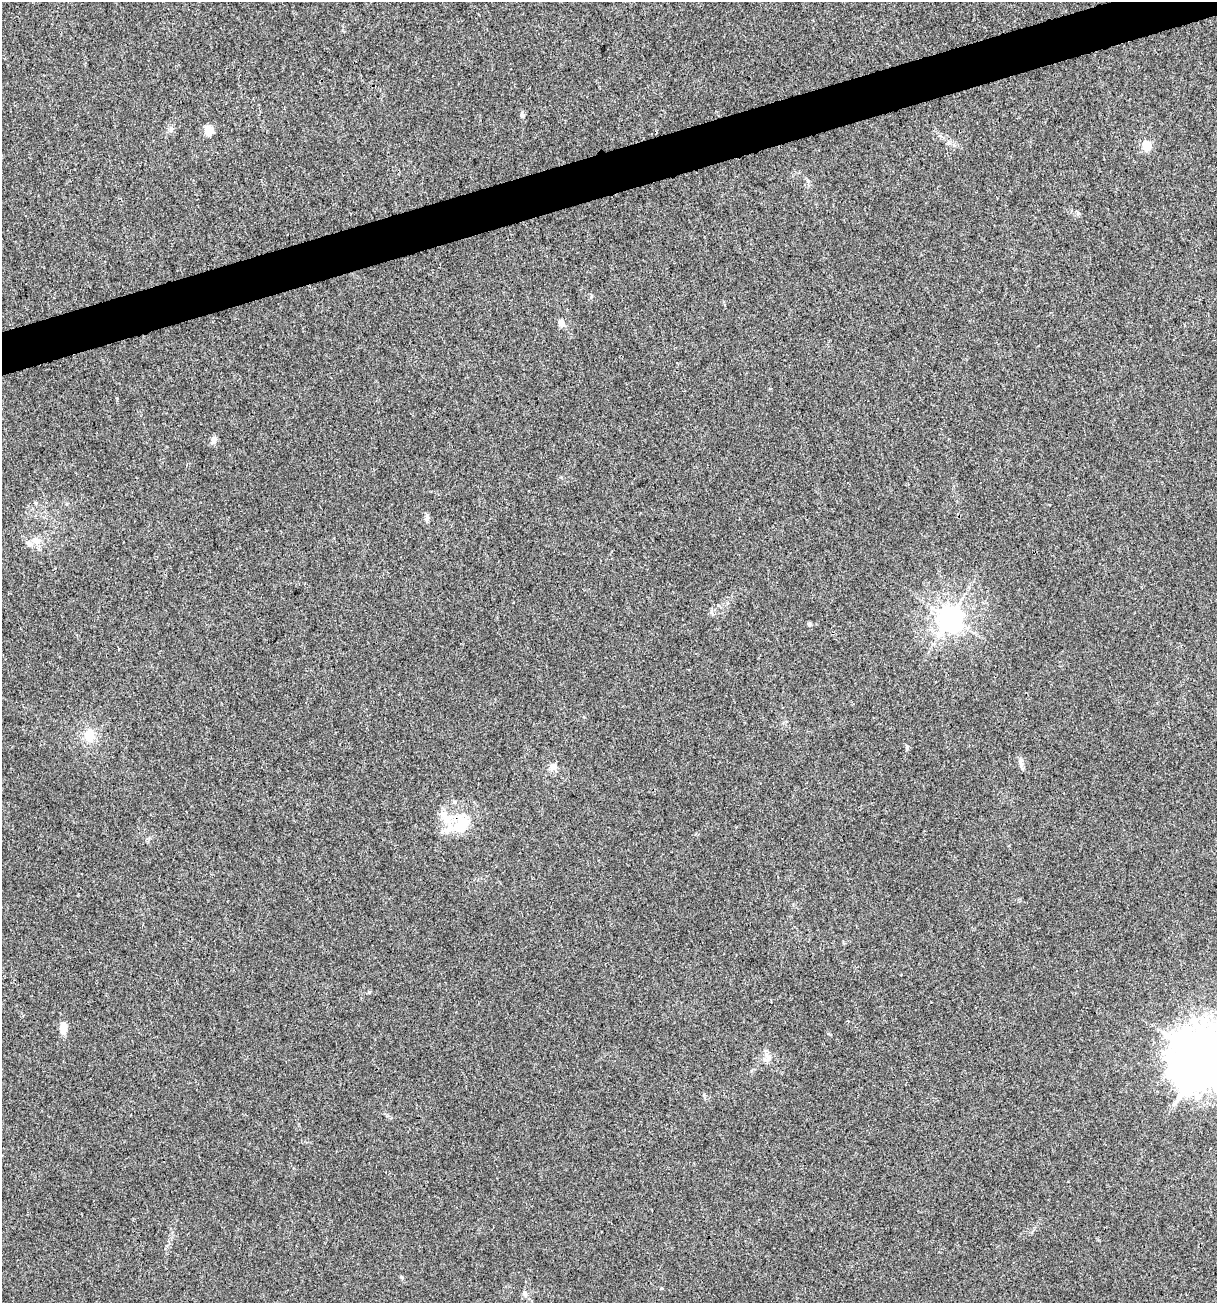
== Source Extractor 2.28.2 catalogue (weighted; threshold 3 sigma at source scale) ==
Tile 10 of 4 x 4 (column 2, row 3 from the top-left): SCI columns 1317-2531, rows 1302-2602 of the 5012 x 5207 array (HDU 1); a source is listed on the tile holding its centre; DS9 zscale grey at full resolution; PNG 1219 x 1305 px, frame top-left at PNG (2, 2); no overlay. Shown black and unused: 3% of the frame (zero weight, under 3 of 4 exposures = <1% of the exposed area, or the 3 px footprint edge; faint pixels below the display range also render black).
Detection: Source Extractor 2.28.2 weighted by HDU 2 'WHT'; one run over the whole footprint, this tile lists its part. Background 0.00318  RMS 0.0027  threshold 0.0121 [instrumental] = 3 sigma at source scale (4.5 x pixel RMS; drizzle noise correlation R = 1.50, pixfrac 1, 0.0396/0.0396 arcsec/px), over >= 5 px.
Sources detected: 23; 3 inside a brighter listed object's ellipse — not listed separately; the other 20 listed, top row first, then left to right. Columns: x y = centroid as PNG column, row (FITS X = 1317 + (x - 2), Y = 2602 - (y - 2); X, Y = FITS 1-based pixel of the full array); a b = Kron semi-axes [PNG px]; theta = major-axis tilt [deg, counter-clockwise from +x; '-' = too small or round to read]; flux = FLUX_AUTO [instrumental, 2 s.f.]
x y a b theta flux
522 115 7 6 - 0.71
171 129 7 6 - 0.69
209 130 5 5 - 10
1146 145 5 5 - 12
808 181 6 4 -48 0.46
561 323 9 7 -55 1.4
214 440 9 7 61 1.2
427 519 8 5 70 0.67
36 541 12 9 -30 2.2
950 618 8 7 - 280
809 624 6 5 - 0.43
89 735 13 11 -90 4.7
907 747 6 4 75 0.45
1021 764 10 6 -70 0.97
553 766 9 9 - 1.6
462 824 42 18 28 8.9
63 1028 11 7 87 2.8
768 1058 11 8 83 1.4
1203 1058 19 17 40 1700
525 1295 9 5 -65 0.72
Overlapping masked pixels (flux is a lower limit): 1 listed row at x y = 462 824
Isophote crosses this tile's border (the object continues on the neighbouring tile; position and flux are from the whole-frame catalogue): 1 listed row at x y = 1203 1058
Unlisted compact peaks at least as high as the median listed source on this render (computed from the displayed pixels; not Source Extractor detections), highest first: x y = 369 992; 401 1277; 117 398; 1078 213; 591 297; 661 1288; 828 1034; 704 1094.